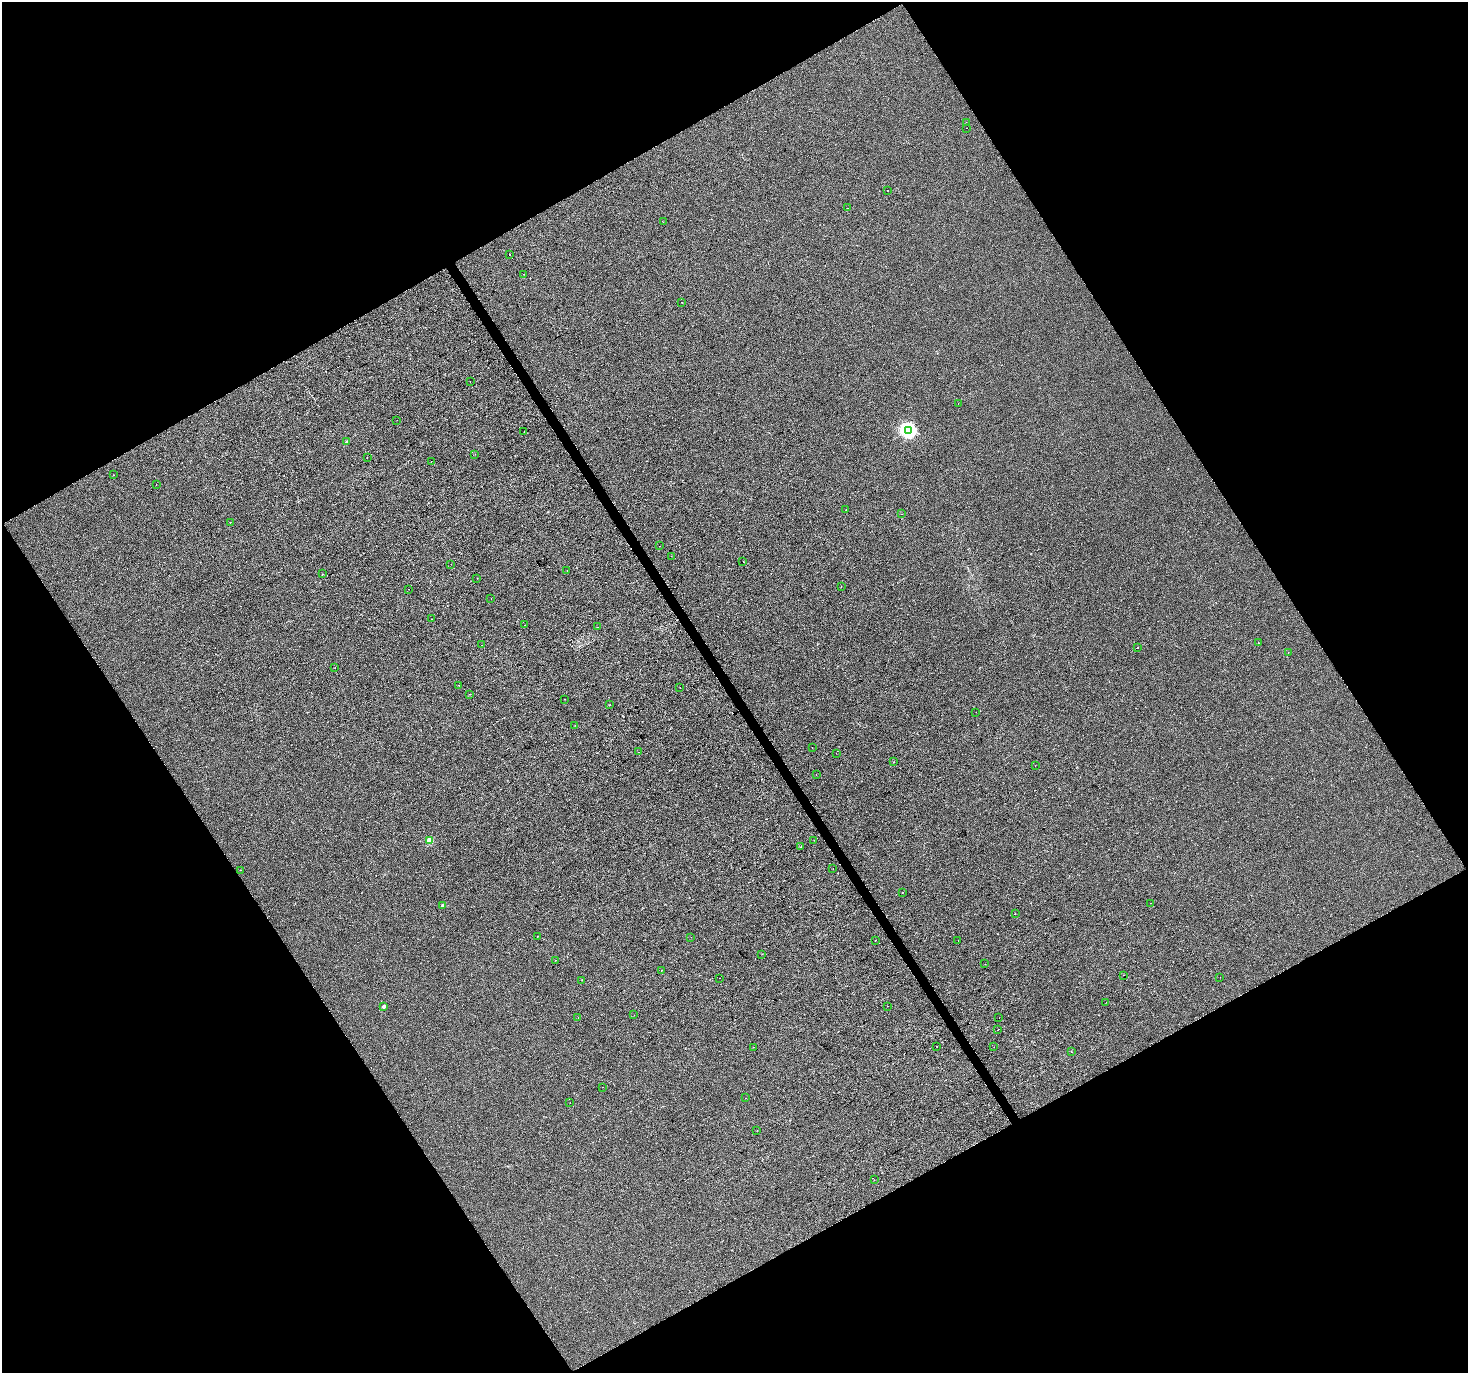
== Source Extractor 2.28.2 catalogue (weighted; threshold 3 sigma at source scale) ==
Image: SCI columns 4-5865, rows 175-5655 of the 5865 x 5769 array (HDU 1 of 3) = the unmasked area's bounding box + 8 px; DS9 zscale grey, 4 x 4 block average (1 PNG px = mean of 4 x 4 image px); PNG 1470 x 1375 px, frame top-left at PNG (2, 2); each listed source drawn as its Kron ellipse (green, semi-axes under 4 px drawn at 4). Shown black and unused: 48% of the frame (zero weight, under 2 of 3 exposures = <1% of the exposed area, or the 3 px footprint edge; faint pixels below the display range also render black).
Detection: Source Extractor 2.28.2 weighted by HDU 2 'WHT'. Background -2.45e-04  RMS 0.0041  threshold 0.0186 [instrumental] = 3 sigma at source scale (4.5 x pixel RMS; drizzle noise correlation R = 1.50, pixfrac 1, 0.0396/0.0396 arcsec/px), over >= 5 px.
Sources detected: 96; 6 cosmic-ray / hot-pixel residue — neither listed nor drawn; the other 90 listed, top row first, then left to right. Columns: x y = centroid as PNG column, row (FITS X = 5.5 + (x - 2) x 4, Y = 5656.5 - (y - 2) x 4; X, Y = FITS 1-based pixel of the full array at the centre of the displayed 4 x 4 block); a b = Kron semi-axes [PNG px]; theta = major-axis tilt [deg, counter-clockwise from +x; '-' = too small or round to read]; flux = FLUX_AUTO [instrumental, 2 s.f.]
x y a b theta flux
966 122 2 2 - 0.36
967 128 2 2 - 3.7
887 190 2 2 - 1.2
848 208 2 2 - 0.93
663 222 2 2 - 0.5
510 255 2 2 - 1.7
523 274 2 2 - 1.1
682 302 2 2 - 0.37
470 381 2 2 - 0.99
958 403 2 2 - 1.9
397 420 2 2 - 0.46
908 430 3 3 - 510
524 432 2 2 - 0.67
347 442 2 2 - 2.7
475 454 2 2 - 0.55
367 457 2 2 - 0.68
431 462 2 2 - 2.1
113 475 2 2 - 1.1
156 484 2 2 - 0.99
846 510 2 2 - 0.47
901 514 2 2 - 1.4
230 523 2 2 - 0.71
660 546 2 2 - 0.9
671 556 2 2 - 0.49
743 561 2 2 - 0.94
451 564 2 2 - 0.53
567 571 2 2 - 0.74
322 574 2 2 - 1.2
477 578 2 2 - 4.6
841 587 2 2 - 8.1
409 589 2 2 - 0.46
491 599 2 2 - 0.58
431 619 2 2 - 0.58
525 625 2 2 - 0.52
597 627 2 2 - 1.2
1258 643 2 2 - 0.55
482 645 2 2 - 0.36
1138 647 2 2 - 1.1
1288 652 2 2 - 1.3
335 668 2 2 - 0.39
458 685 2 2 - 3.4
680 688 2 2 - 1.9
470 694 2 2 - 0.89
565 699 2 2 - 0.43
610 705 2 2 - 0.48
976 712 2 2 - 0.38
575 725 2 2 - 0.3
812 748 2 2 - 0.5
638 752 2 2 - 0.53
836 753 2 2 - 0.96
893 762 2 2 - 1.6
1035 766 2 2 - 0.55
816 774 2 2 - 0.5
430 840 2 2 - 37
814 840 2 2 - 0.53
800 847 2 2 - 0.48
833 869 2 2 - 1
240 870 2 2 - 0.38
903 892 2 2 - 2.2
1150 903 2 2 - 1.1
443 905 2 2 - 11
1015 914 2 2 - 0.49
537 936 2 2 - 1.9
691 937 2 2 - 0.67
875 940 2 2 - 0.99
958 941 2 2 - 2.8
762 954 2 2 - 0.93
555 960 2 2 - 1.1
985 964 2 2 - 0.37
661 970 2 2 - 1.2
1123 975 2 2 - 0.64
1220 977 2 2 - 0.38
720 978 2 2 - 0.43
582 980 2 2 - 0.59
1106 1002 2 2 - 0.59
384 1006 2 2 - 16
887 1006 2 2 - 0.38
634 1015 2 2 - 0.64
578 1017 2 2 - 0.61
999 1018 2 2 - 0.5
998 1030 2 2 - 4.8
937 1046 2 2 - 2
753 1047 2 2 - 1.9
994 1047 2 2 - 0.37
1071 1052 2 2 - 1.4
603 1087 2 2 - 1.1
745 1098 2 2 - 3.2
570 1103 2 2 - 0.43
757 1130 2 2 - 0.37
874 1180 2 2 - 0.48
Diffuse or blended objects may show on this block-average render without a row.